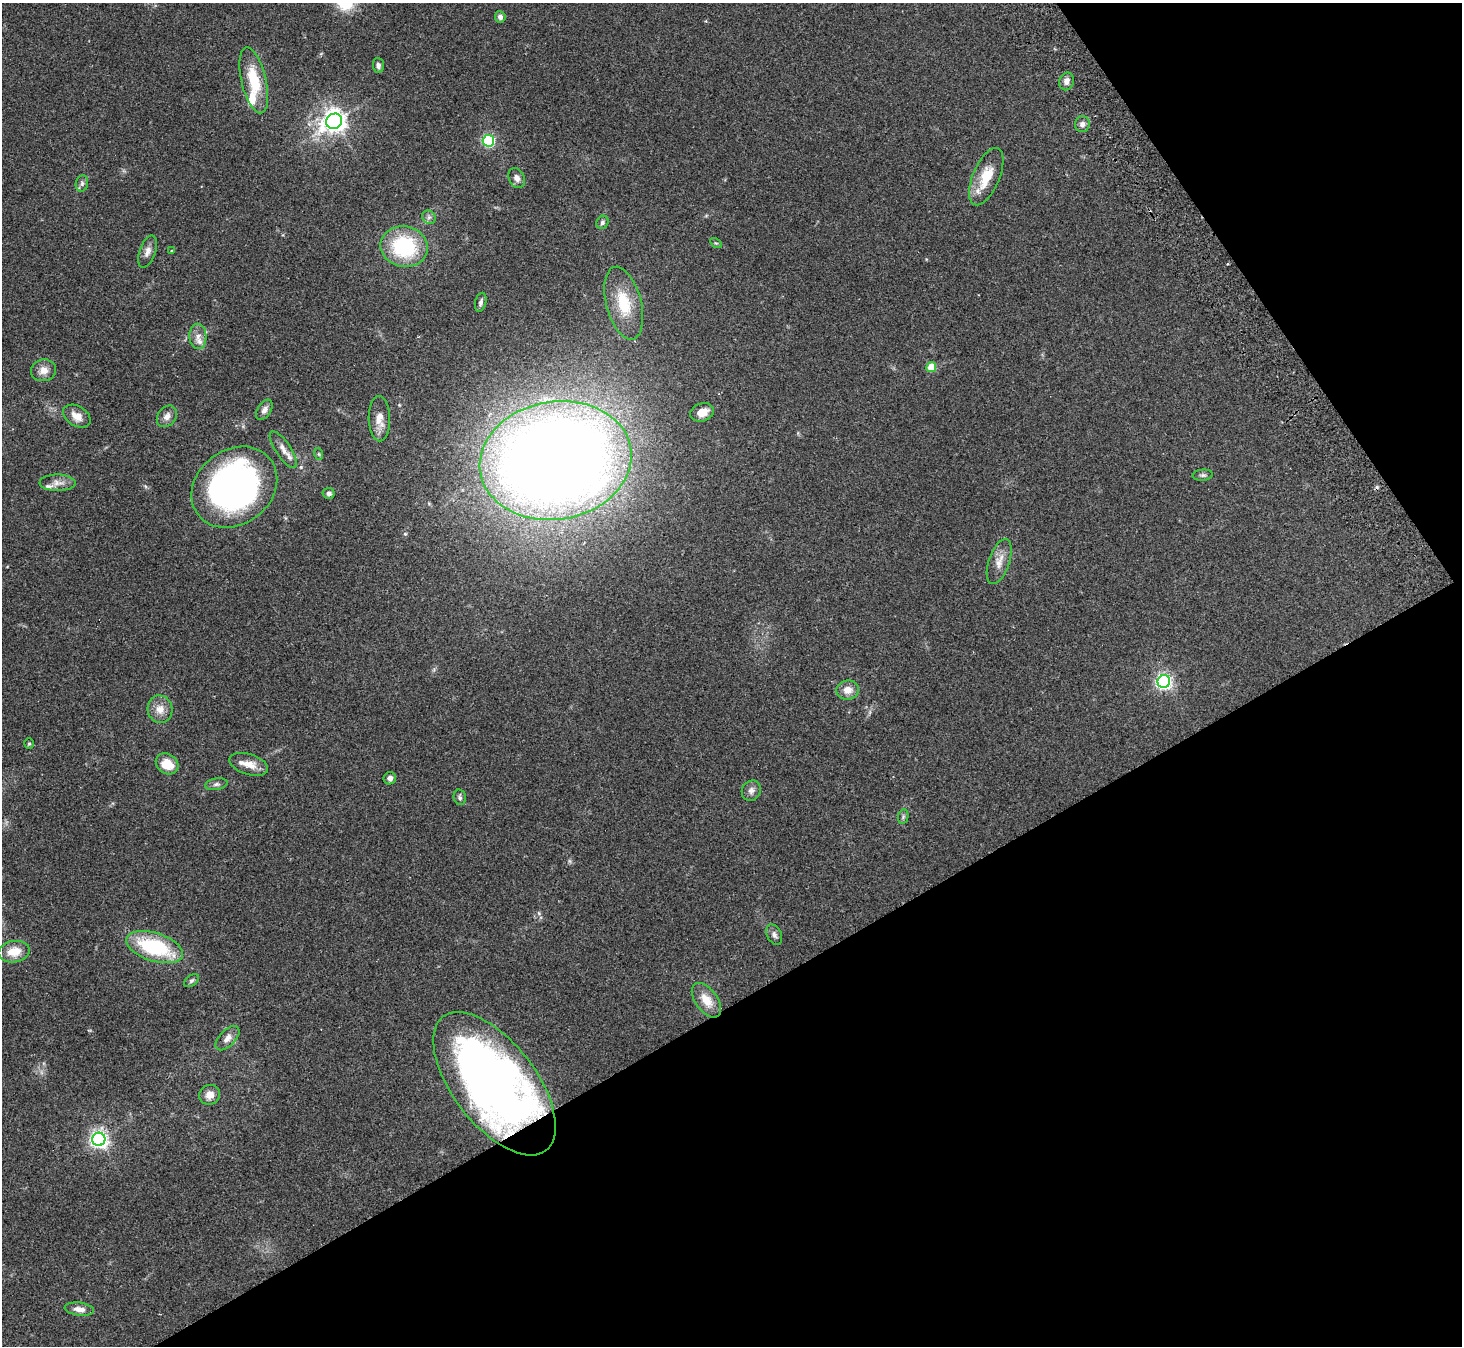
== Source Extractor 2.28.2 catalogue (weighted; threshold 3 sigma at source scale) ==
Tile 12 of 4 x 4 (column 4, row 3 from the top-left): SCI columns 4430-5889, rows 1541-2884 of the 5943 x 5903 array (HDU 1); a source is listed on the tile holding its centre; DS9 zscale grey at full resolution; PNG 1464 x 1348 px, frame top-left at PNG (2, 3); each listed source drawn as its Kron ellipse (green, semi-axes under 4 px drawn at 4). Shown black and unused: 32% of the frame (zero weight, under 2 of 3 exposures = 3% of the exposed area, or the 3 px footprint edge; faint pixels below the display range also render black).
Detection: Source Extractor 2.28.2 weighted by HDU 2 'WHT'; one run over the whole footprint, this tile lists its part. Background 0.109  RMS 0.0092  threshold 0.0413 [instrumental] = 3 sigma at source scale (4.5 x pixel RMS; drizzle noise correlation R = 1.50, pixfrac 1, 0.05/0.05 arcsec/px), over >= 5 px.
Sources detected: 61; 1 inside a brighter object's white glare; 1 cosmic-ray / hot-pixel residue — neither listed nor drawn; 4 inside a brighter listed object's ellipse — not listed separately; the other 55 listed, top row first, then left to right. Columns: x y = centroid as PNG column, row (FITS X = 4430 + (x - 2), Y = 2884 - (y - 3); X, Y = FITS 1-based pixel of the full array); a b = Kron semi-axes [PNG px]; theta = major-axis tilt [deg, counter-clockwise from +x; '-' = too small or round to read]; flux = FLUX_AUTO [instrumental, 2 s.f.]
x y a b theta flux
500 17 5 5 - 3.4
378 65 7 5 -87 2.7
254 80 34 12 -77 32
1067 81 9 7 77 4.9
334 121 8 7 - 670
1082 124 8 7 - 3.5
488 141 6 5 - 110
986 177 30 13 67 23
517 178 10 7 -67 4.2
82 183 8 6 76 2.4
429 217 7 6 - 2.3
602 222 7 6 - 2.5
716 243 6 4 -31 1.1
404 247 24 20 -11 71
147 251 17 8 71 5.5
171 251 4 2 - 0.63
481 302 9 5 76 2.7
624 303 37 17 -75 32
198 336 12 8 -88 5.8
931 367 5 5 - 25
44 370 12 11 - 7.2
264 410 11 6 57 4
702 412 12 9 19 8.1
77 416 15 10 -31 8.9
167 416 12 9 52 5.3
379 419 22 11 -89 11
283 450 21 7 -56 7.3
319 454 6 3 -71 1.1
556 461 76 59 9 1800
1203 475 10 5 5 2.3
58 483 18 8 -1 6.7
234 487 46 37 37 380
329 493 6 5 - 2.7
999 561 24 10 71 9.8
1164 681 6 6 - 280
848 690 11 9 6 8.5
160 709 14 12 -76 9.2
29 743 5 4 - 1.1
167 764 12 9 -36 16
249 764 20 10 -17 10
390 778 6 6 - 3.6
216 784 11 5 10 2.8
751 791 10 9 - 4.3
460 797 8 6 -77 2.2
903 817 7 5 79 1.8
774 935 11 7 -64 3.2
155 947 29 14 -18 73
14 952 16 10 10 15
191 981 8 5 36 1.8
706 1000 20 11 -54 14
227 1038 15 8 46 6.1
494 1084 84 41 -52 560
210 1095 10 10 - 8
99 1139 6 6 - 410
79 1309 15 6 -7 6.4
Overlapping masked pixels (flux is a lower limit): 1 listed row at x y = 494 1084